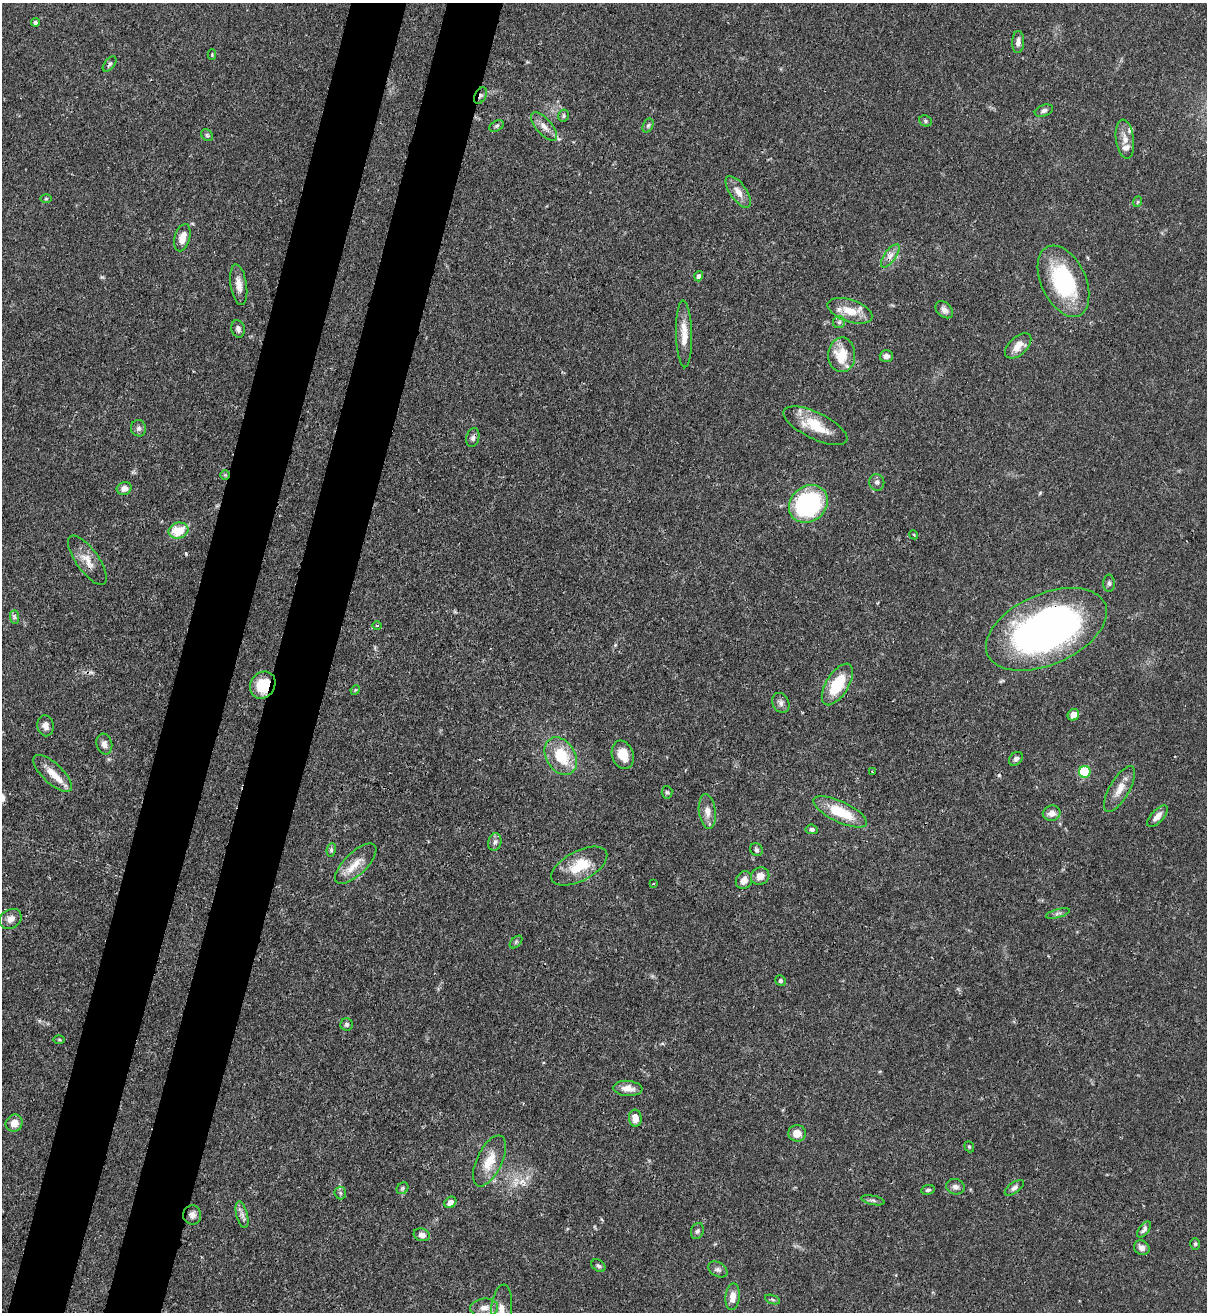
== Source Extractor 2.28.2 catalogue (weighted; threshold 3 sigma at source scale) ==
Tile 7 of 4 x 4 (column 3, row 2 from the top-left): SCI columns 2629-3833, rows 2656-3965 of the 5389 x 5307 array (HDU 1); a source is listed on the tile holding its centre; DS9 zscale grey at full resolution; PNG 1209 x 1314 px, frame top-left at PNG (2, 3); each listed source drawn as its Kron ellipse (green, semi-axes under 4 px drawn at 4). Shown black and unused: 9% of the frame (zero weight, under 3 of 4 exposures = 7% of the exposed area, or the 3 px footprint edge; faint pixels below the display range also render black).
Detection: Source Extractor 2.28.2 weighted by HDU 2 'WHT'; one run over the whole footprint, this tile lists its part. Background 0.1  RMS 0.0041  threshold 0.0186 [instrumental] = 3 sigma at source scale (4.5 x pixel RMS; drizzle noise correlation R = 1.50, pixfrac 1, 0.05/0.05 arcsec/px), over >= 5 px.
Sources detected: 108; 2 cosmic-ray / hot-pixel residue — neither listed nor drawn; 3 inside a brighter listed object's ellipse — not listed separately; the other 103 listed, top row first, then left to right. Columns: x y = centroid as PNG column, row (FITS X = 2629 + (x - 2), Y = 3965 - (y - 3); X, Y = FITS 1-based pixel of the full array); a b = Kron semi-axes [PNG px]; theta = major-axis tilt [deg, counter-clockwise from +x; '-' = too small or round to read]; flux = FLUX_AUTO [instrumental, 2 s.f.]
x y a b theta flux
35 22 4 4 - 1
1018 42 11 6 88 1.9
212 54 5 4 - 0.45
110 64 9 5 51 0.86
481 96 9 5 63 1.1
1044 111 9 5 21 1.3
564 116 6 5 - 0.77
925 121 6 5 - 0.79
648 125 7 5 62 0.86
497 126 8 5 28 0.86
544 126 18 8 -49 3.4
207 135 6 5 - 0.81
1125 139 19 9 -82 3.8
738 192 18 8 -55 4
46 199 5 3 - 0.46
1137 202 5 3 - 0.37
182 238 14 7 74 4.2
890 256 14 6 55 2.6
699 276 5 4 - 1.2
1063 281 38 22 -65 38
239 285 20 8 -81 4
944 310 10 7 -43 1.9
850 311 23 11 -19 8.2
839 322 6 6 - 0.89
238 329 9 6 -75 1.6
684 334 33 8 -88 6.8
1018 346 16 9 43 4.5
842 355 17 13 88 11
886 356 7 5 -2 1.8
815 426 35 13 -26 13
139 428 8 7 - 1.4
473 438 9 6 74 1.4
225 475 5 5 - 0.58
877 482 8 7 - 1.4
124 488 7 6 - 2.3
808 504 21 17 40 59
178 531 10 7 17 10
914 535 4 3 - 0.46
87 560 29 11 -54 5.6
1109 583 9 5 -90 0.97
14 617 7 4 -89 0.9
377 625 5 3 - 0.39
1046 629 64 35 24 180
837 684 23 11 58 16
263 685 14 12 57 11
355 690 5 4 - 0.44
781 703 10 8 -62 1.7
1073 715 6 5 - 4.1
45 726 10 8 -80 2.3
104 744 10 8 -74 2.1
623 755 14 10 -72 6.5
561 756 20 14 -58 15
1016 759 8 6 44 1.3
872 772 3 2 - 0.45
1085 772 6 6 - 26
53 773 24 10 -43 6.5
1120 789 26 10 60 5.3
667 792 6 5 - 0.76
707 812 17 8 -83 3.7
840 812 29 10 -25 16
1052 813 9 7 18 2.7
1157 816 13 6 47 2.6
812 829 6 5 - 1.1
495 842 9 6 75 1.4
331 850 7 4 82 0.84
756 850 7 6 - 0.96
356 864 26 11 44 6.4
579 866 31 15 28 13
760 876 9 8 - 3.3
744 880 9 8 - 2.8
654 883 3 2 - 0.53
1058 913 12 3 15 0.91
10 919 12 9 31 2.9
516 942 7 4 46 0.7
780 981 5 5 - 1
347 1025 6 6 - 1
59 1040 6 4 -2 0.48
628 1088 14 7 -4 4
635 1118 8 6 -85 3.6
14 1123 9 8 - 3.6
797 1133 9 8 - 4.9
969 1147 6 4 -68 0.61
489 1161 27 12 64 8.6
955 1187 9 7 -15 1.8
402 1188 6 5 - 0.72
1014 1188 11 5 36 1.3
928 1190 7 5 10 0.85
340 1193 6 5 - 0.75
873 1200 11 4 -12 1.1
450 1202 6 5 - 2.2
192 1215 9 9 - 2
242 1215 13 5 -75 1.9
1144 1229 9 5 53 1.3
697 1231 8 6 69 1.1
422 1235 8 6 -16 2
1195 1244 6 5 - 0.65
1142 1248 8 7 - 1.9
598 1266 8 5 -38 0.94
718 1269 10 7 -30 1.5
733 1297 13 7 83 3.9
772 1299 8 3 -19 0.59
484 1308 14 9 5 3.4
502 1309 24 10 84 5.3
Overlapping masked pixels (flux is a lower limit): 4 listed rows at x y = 481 96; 225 475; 1046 629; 263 685
Isophote crosses this tile's border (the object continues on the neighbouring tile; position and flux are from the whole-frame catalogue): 1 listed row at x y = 502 1309